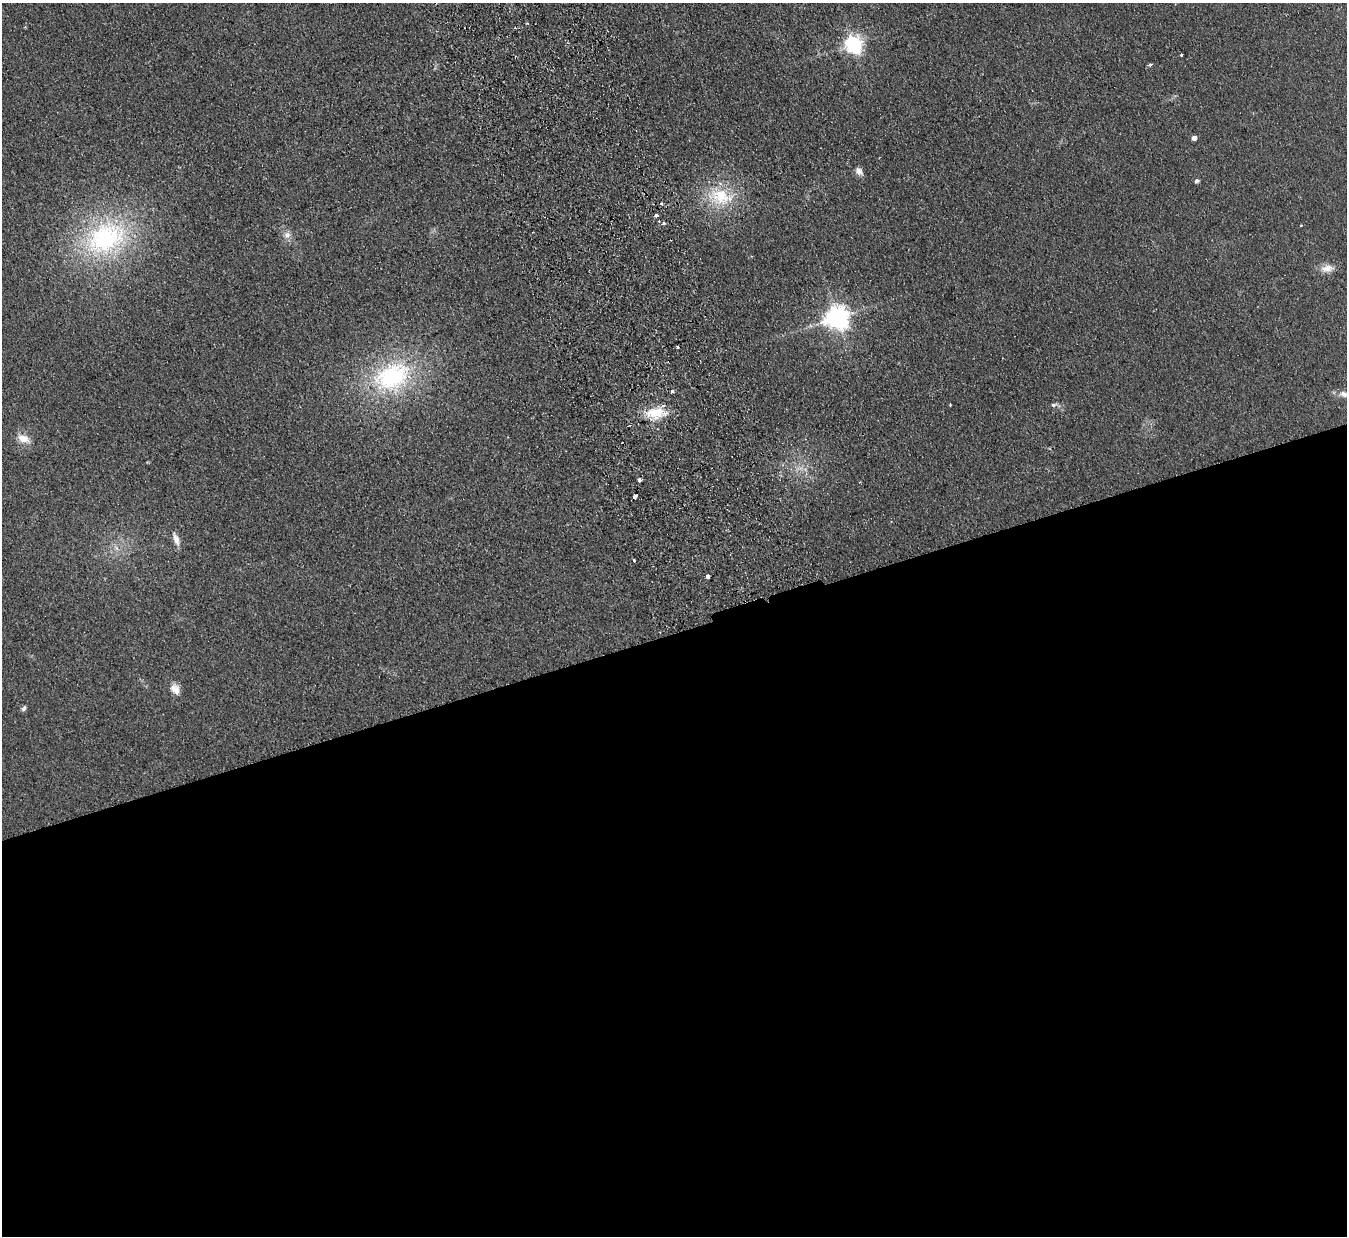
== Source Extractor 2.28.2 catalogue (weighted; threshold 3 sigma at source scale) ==
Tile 15 of 4 x 4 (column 3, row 4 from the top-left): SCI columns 2747-4091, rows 174-1407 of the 5492 x 5407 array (HDU 1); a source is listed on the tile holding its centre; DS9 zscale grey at full resolution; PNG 1349 x 1238 px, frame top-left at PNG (2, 3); no overlay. Shown black and unused: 49% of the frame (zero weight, under 2 of 3 exposures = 3% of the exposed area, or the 3 px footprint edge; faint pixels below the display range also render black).
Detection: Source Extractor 2.28.2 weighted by HDU 2 'WHT'; one run over the whole footprint, this tile lists its part. Background 0.101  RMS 0.011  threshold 0.0517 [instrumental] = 3 sigma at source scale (4.5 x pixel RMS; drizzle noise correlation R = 1.50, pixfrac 1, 0.05/0.05 arcsec/px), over >= 5 px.
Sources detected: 33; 2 cosmic-ray / hot-pixel residue — not listed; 1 inside a brighter listed object's ellipse — not listed separately; the other 30 listed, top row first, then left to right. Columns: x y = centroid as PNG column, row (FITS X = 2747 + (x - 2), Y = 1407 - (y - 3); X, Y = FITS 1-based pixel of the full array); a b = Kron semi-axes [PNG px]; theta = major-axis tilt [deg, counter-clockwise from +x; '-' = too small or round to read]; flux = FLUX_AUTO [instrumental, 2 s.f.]
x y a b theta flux
527 23 4 3 - 1.1
854 44 6 6 - 490
1181 55 3 3 - 2.5
1150 65 4 3 - 3.6
1194 138 4 4 - 7.1
859 171 12 8 -54 6.1
1197 181 5 5 - 2.6
721 196 29 24 -13 54
661 204 4 3 - 2.2
656 215 3 3 - 12
664 224 4 4 - 5
1301 225 3 2 - 1.8
287 235 10 9 - 6.6
105 238 60 43 30 180
1327 268 18 10 7 10
837 318 8 7 - 990
677 347 3 3 - 1.3
392 376 55 36 24 140
672 391 4 3 - 3.8
1345 394 19 8 -2 9.3
1054 405 9 5 10 2.8
655 413 23 13 5 28
23 439 13 8 -18 14
639 480 4 3 - 8.2
176 539 17 7 -72 7.7
116 548 7 4 -88 3.2
634 560 3 3 - 2.9
708 576 3 3 - 22
175 689 14 10 -53 11
24 708 8 5 56 2.6
Isophote crosses this tile's border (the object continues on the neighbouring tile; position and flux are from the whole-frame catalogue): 1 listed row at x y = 1345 394